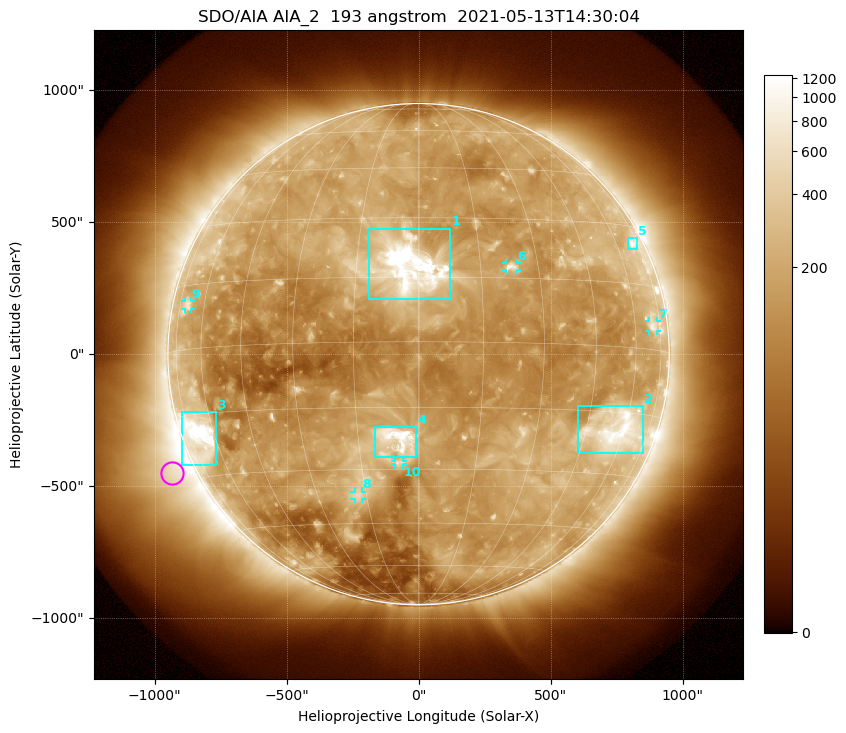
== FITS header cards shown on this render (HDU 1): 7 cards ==
TELESCOP= 'SDO/AIA '           / For AIA: SDO/AIA
INSTRUME= 'AIA_2   '           / For AIA: AIA_ATA1, AIA_ATA2, AIA_ATA3 or AIA_AT
WAVELNTH=                  193 / [angstrom] Wavelength
WAVEUNIT= 'angstrom'           / Wavelength unit: angstrom
DATE-OBS= '2021-05-13T14:30:04.843' / [ISO] Date when observation started; ISO 8
CTYPE1  = 'HPLN-TAN'           / CTYPE1: HPLN
CTYPE2  = 'HPLT-TAN'           / CTYPE2: HPLT

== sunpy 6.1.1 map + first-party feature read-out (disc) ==
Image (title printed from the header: SDO/AIA AIA_2  193 angstrom  2021-05-13T14:30:04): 1024 x 1024 px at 2.4 arcsec/px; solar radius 950 arcsec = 396 px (full disc in frame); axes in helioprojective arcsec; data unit not stated in the header (colour bar unlabelled)
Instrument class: DISC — disc imager (sunpy class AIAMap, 193 A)
Bright regions (active regions / flare kernels): reference = the median radial profile (limb darkening/brightening removed); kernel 9 px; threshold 5 sigma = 313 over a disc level ~145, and >= 1.15x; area >= 12 px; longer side >= 9 px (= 22 arcsec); searched inside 0.97 R_sun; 10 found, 10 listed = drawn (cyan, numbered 1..; 5 of them under ~33 arcsec drawn as corner ticks so the feature stays visible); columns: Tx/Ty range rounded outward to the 5 arcsec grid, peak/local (2 s.f.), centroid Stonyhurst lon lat
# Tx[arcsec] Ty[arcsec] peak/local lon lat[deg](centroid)
1 -190..120 205..475 17 -2 +17
2 605..850 -375..-195 7.8 +56 -19
3 -895..-765 -420..-220 12 -67 -20
4 -165..-10 -390..-275 9 -5 -22
5 795..830 395..440 4.4 +70 +25
6 330..375 320..345 5 +23 +18
7 870..905 85..125 3.5 +70 +5
8 -245..-215 -550..-520 3.7 -17 -37
9 -885..-865 170..205 3.1 -69 +10
10 -90..-60 -420..-400 3.7 -5 -28
Off-limb structures (1.02-1.3 R_sun): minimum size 162 px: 6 found; the strongest spans PA ~90..145 deg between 1.02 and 1.3 R_sun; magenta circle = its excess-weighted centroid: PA ~115 deg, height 1.09 R_sun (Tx ~-935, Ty ~-450 arcsec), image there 4.7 x the reference